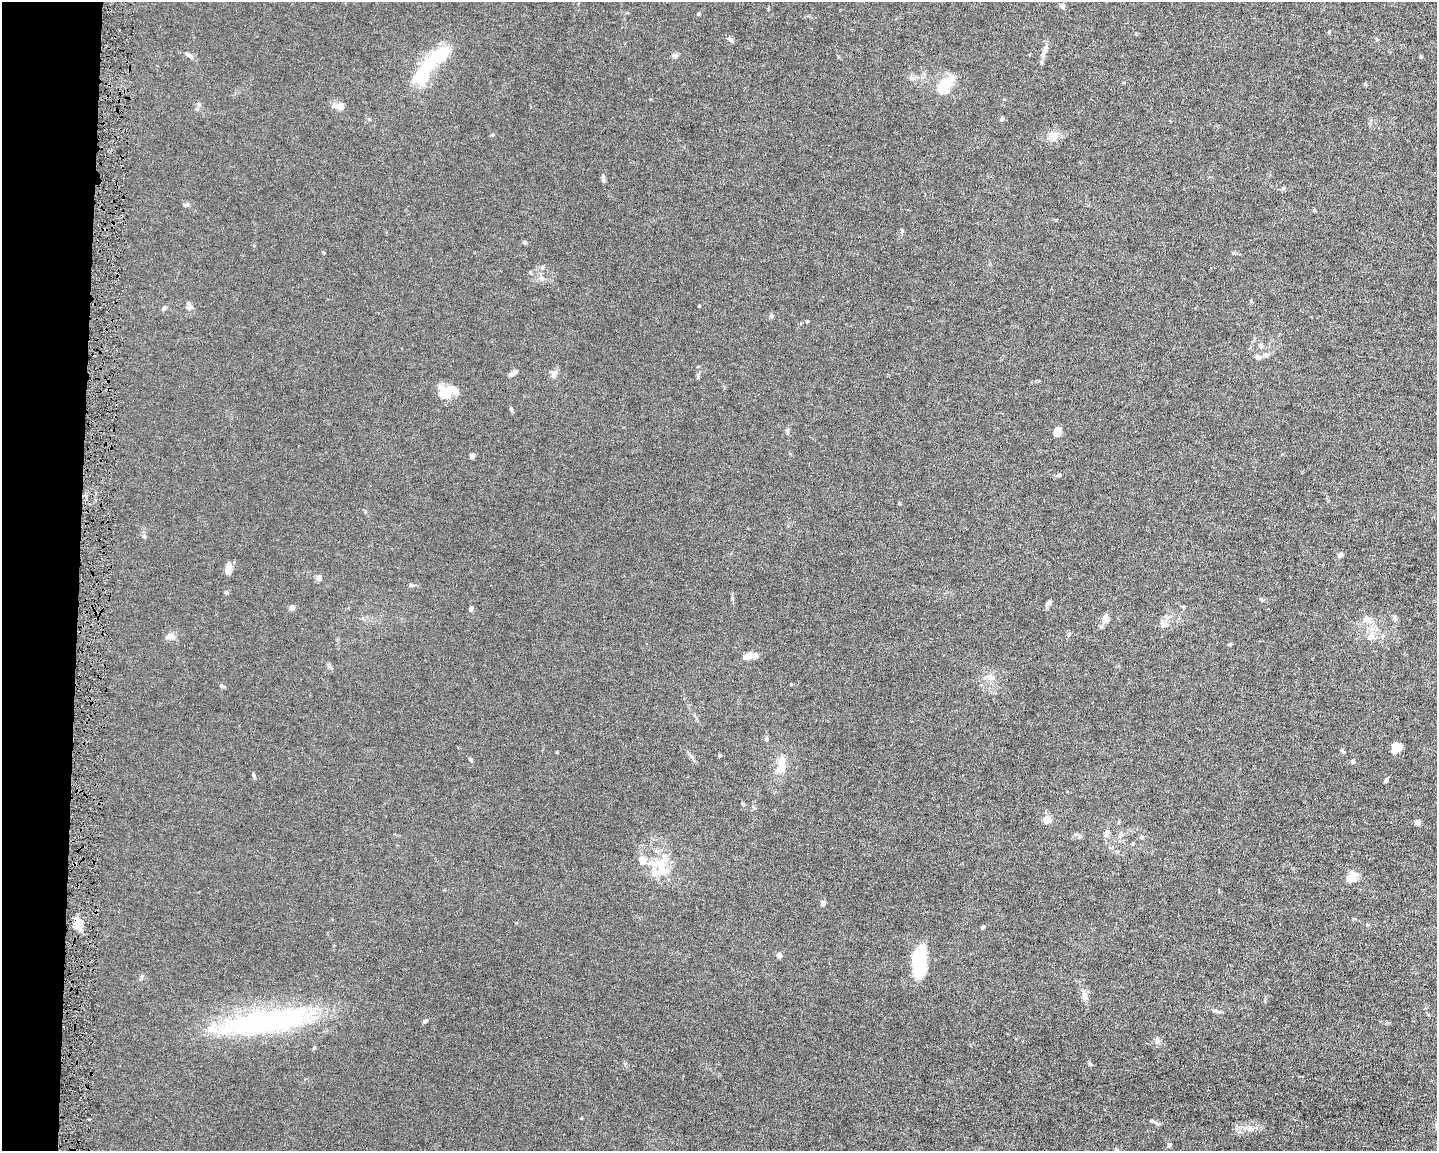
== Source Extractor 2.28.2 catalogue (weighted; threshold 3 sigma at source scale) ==
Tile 4 of 3 x 4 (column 1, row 2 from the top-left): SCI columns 218-1652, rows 2301-3449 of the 4629 x 4599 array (HDU 1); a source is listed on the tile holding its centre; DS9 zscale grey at full resolution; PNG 1439 x 1153 px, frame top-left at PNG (2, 2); no overlay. Shown black and unused: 5% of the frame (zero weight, under 4 of 8 exposures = <1% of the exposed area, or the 3 px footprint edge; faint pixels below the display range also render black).
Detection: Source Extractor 2.28.2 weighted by HDU 2 'WHT'; one run over the whole footprint, this tile lists its part. Background 0.0149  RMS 0.0024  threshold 0.00965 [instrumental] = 3 sigma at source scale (4.09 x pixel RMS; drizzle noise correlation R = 1.36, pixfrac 0.8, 0.05/0.05 arcsec/px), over >= 5 px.
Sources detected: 92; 2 inside a brighter object's white glare — not listed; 5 inside a brighter listed object's ellipse — not listed separately; the other 85 listed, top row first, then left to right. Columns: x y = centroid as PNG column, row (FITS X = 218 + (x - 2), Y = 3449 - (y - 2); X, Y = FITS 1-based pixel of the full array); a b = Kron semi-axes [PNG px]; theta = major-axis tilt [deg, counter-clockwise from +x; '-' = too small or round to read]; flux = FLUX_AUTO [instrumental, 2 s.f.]
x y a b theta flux
1062 6 6 5 - 0.41
698 14 5 4 - 0.22
1329 32 4 4 - 0.2
1377 39 5 4 - 0.23
731 40 9 5 -35 0.53
1045 50 16 6 69 1.1
188 55 13 4 -36 0.62
675 56 7 7 - 0.52
439 57 36 12 34 12
1421 57 5 4 - 0.24
945 84 21 13 57 4.7
339 106 14 7 -4 1.7
197 109 5 5 - 0.31
1002 119 6 5 - 0.33
1053 136 11 9 -77 1.4
603 180 8 4 -82 0.4
185 205 9 4 2 0.36
525 242 5 5 - 0.32
324 253 5 3 - 0.19
542 267 6 4 72 0.26
542 278 8 6 -16 0.72
699 306 3 3 - 0.16
164 308 7 5 46 0.38
188 308 8 5 15 0.53
771 316 6 5 - 0.37
807 321 4 4 - 0.21
1261 346 6 6 - 0.49
1266 355 7 4 18 0.43
1258 357 8 7 - 0.72
513 373 10 5 31 0.76
554 375 11 8 -78 0.85
446 392 18 16 -40 3.3
511 409 7 4 -77 0.35
787 430 7 5 70 0.37
1057 432 8 6 77 2.3
472 456 5 4 - 0.71
1059 475 8 4 12 0.43
1340 554 7 5 44 0.63
228 569 13 7 80 1.3
318 578 8 7 - 0.55
411 585 6 5 - 0.34
226 592 6 5 - 0.32
1048 603 11 4 60 0.55
292 607 7 6 - 0.62
471 609 6 5 - 0.45
1395 617 9 4 -90 0.39
1105 618 14 8 79 1.1
1367 619 11 9 -23 1.3
1069 634 5 3 - 0.24
170 636 13 7 15 1.1
1382 636 6 5 - 0.38
1370 637 10 8 44 1.2
1230 644 6 4 7 0.26
748 656 12 8 17 1.6
989 676 7 5 1 0.56
222 686 6 4 18 0.25
766 739 7 5 88 0.41
1395 748 10 8 55 2.2
1342 751 7 4 -45 0.3
719 756 4 4 - 0.28
471 760 5 4 - 0.32
1353 761 5 4 - 0.57
781 766 25 9 78 3
253 775 8 3 -78 0.29
1386 780 7 4 57 0.44
1047 820 5 4 - 4.9
1417 822 7 6 - 0.6
1107 833 9 7 53 0.69
1076 834 6 5 - 0.37
642 860 12 10 -77 1.6
660 871 24 13 12 4.1
1351 877 16 10 51 2.1
823 903 6 5 - 0.57
78 923 12 7 -78 3.9
983 927 5 4 - 0.35
779 955 5 5 - 1.1
919 960 31 12 88 13
1084 995 14 7 -75 1.1
1216 1011 9 4 -10 0.47
425 1021 5 5 - 0.33
264 1022 102 26 9 41
314 1048 5 4 - 0.23
1090 1064 7 4 -45 0.29
1250 1129 10 6 54 0.75
1169 1146 6 5 - 0.44
Overlapping masked pixels (flux is a lower limit): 1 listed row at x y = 78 923
Unlisted compact peaks at least as high as the median listed source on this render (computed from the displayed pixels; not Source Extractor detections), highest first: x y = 1152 1121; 1365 84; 581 1118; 791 684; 1157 1040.